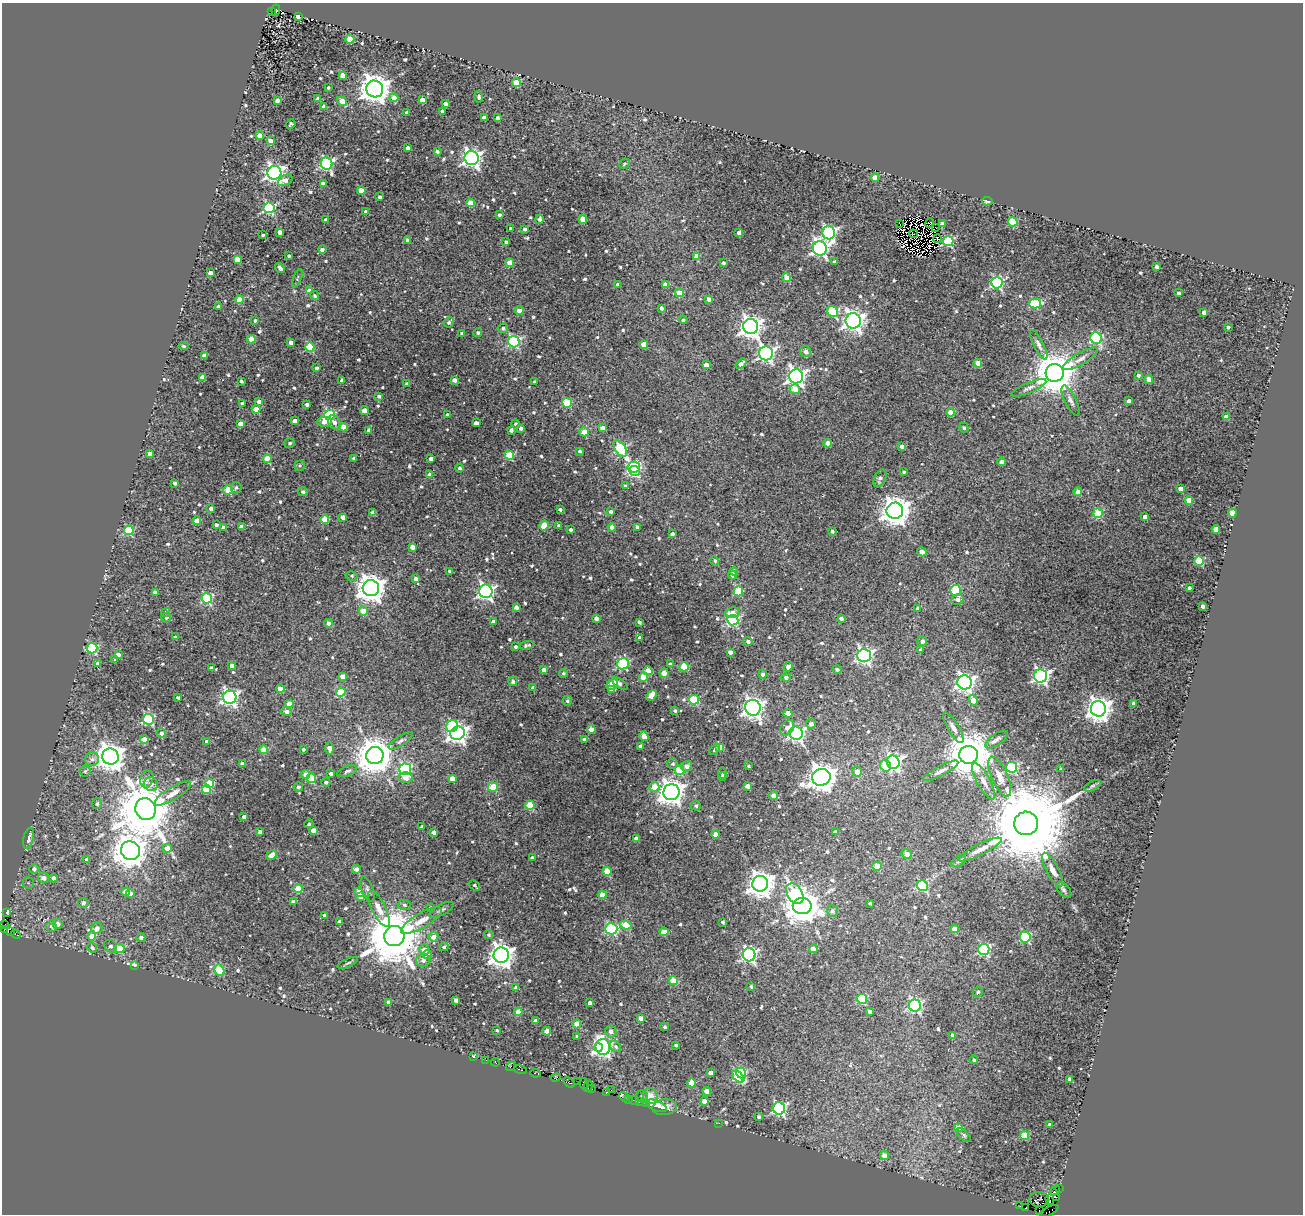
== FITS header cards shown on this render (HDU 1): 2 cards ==
NAXIS1  =                 1301
NAXIS2  =                 1212

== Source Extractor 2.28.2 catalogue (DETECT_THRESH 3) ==
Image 1301 x 1212 px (HDU 1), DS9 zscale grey, 1 PNG px = 1 image px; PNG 1305 x 1216 px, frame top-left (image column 1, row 1212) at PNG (2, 3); each listed source drawn as its Kron ellipse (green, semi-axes under 4 px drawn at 4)
Background 0.0954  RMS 0.017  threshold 0.0507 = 3 sigma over >= 5 px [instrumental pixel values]
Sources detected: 749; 13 with non-positive FLUX_AUTO (blend fragments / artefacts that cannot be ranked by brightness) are neither listed nor drawn; of the other 736, the 500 brightest by FLUX_AUTO listed and drawn (236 fainter detections omitted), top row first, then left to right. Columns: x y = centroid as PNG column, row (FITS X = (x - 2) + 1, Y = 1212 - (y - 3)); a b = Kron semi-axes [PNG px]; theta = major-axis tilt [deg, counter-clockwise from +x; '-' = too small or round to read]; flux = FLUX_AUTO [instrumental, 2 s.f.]
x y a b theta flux
276 10 5 3 - 4.2
271 12 3 2 - 19
298 16 4 3 - 3.5
350 39 4 4 - 35
342 75 4 4 - 10
516 83 4 4 - 34
328 88 3 3 - 1.9
375 89 8 8 - 1600
479 97 6 3 -82 2.8
394 98 4 4 - 7.5
317 99 4 3 - 3.5
277 100 4 3 - 7
422 100 4 4 - 17
342 101 5 4 - 10
445 104 4 3 - 5.3
324 107 4 4 - 9.2
442 111 4 3 - 5.1
407 113 3 3 - 3.5
484 117 4 3 - 6.3
497 118 3 3 - 3.9
291 124 5 4 - 2.1
260 136 4 4 - 22
270 141 4 4 - 11
408 148 4 3 - 4.4
437 151 4 3 - 2.8
472 158 7 7 - 470
327 164 6 5 - 200
624 164 5 4 - 2
274 173 7 7 - 440
875 178 4 4 - 16
285 180 8 5 30 6.8
323 183 4 3 - 4.5
361 190 4 4 - 16
379 197 3 3 - 2.5
987 201 5 3 - 4.1
470 203 4 4 - 24
269 208 5 5 - 130
366 212 4 4 - 4.8
499 215 3 3 - 2.5
539 219 4 4 - 3.8
583 219 4 4 - 20
326 220 3 3 - 3
1013 222 5 4 - 49
899 223 3 2 - 2.8
930 223 5 2 - 2.3
942 224 4 3 - 5.2
936 228 3 2 - 3.1
511 229 3 3 - 3.6
525 229 3 3 - 2.9
280 232 4 4 - 6.8
739 233 4 4 - 5.1
829 233 6 6 - 220
913 234 4 2 - 2
263 235 3 3 - 2.2
937 239 4 2 - 2.3
407 240 4 4 - 4.6
948 241 5 5 - 92
506 242 4 3 - 2.3
820 248 7 7 - 330
322 250 4 4 - 5
289 256 3 3 - 2.2
697 256 4 4 - 15
237 259 4 4 - 16
834 261 3 3 - 2.4
510 263 4 4 - 18
723 263 3 3 - 2.5
1156 267 3 3 - 3.2
280 268 5 3 - 5.9
210 273 4 3 - 7
297 278 10 4 69 2.1
787 278 4 4 - 26
997 283 5 5 - 140
618 284 4 3 - 3.2
666 285 4 4 - 9.8
309 291 4 4 - 15
679 293 4 4 - 22
1178 293 3 3 - 2.4
315 295 5 4 - 2.1
709 299 4 4 - 6
239 300 4 4 - 26
1035 304 6 5 - 65
219 306 4 3 - 3.4
661 308 3 3 - 3.4
519 311 4 4 - 10
832 312 6 5 - 66
1204 312 4 4 - 7
255 320 3 3 - 2.3
683 320 4 4 - 2.8
853 321 8 7 - 640
449 322 5 5 - 2.8
751 327 7 7 - 750
1228 327 3 3 - 2.1
503 328 5 4 - 2.3
478 332 4 4 - 2.1
462 333 3 3 - 2.1
1096 338 6 5 - 120
251 339 4 4 - 19
291 342 4 3 - 5.5
514 342 6 5 - 150
644 344 4 4 - 19
1039 345 16 5 -63 4.7
184 346 5 4 - 2.1
310 347 4 4 - 52
806 351 5 5 - 5.6
766 353 7 7 - 320
204 355 4 4 - 5.6
1080 359 20 6 31 8.6
978 363 4 4 - 13
741 364 6 4 40 7.9
706 365 4 4 - 9.6
316 368 4 4 - 2.9
1055 373 9 9 - 4000
1138 375 3 3 - 3.3
796 376 7 7 - 420
202 377 4 4 - 9.8
1149 379 4 4 - 16
454 380 4 4 - 6.6
241 381 3 3 - 2.7
342 381 4 4 - 7.3
534 382 3 3 - 2
407 384 4 3 - 4.6
1029 388 19 5 23 5.6
795 389 5 5 - 16
379 396 4 3 - 3.8
1071 401 17 5 -64 5.3
1129 401 4 4 - 4.7
259 402 4 4 - 6.7
242 403 3 3 - 4.3
567 403 5 5 - 58
307 404 3 3 - 2.6
256 409 4 4 - 22
364 411 4 4 - 10
950 412 4 4 - 17
330 415 5 5 - 110
447 415 3 3 - 3.9
1226 417 4 4 - 11
295 421 4 4 - 12
325 422 7 5 1 9.4
334 422 8 5 -56 5.6
476 423 4 3 - 6.7
240 424 4 4 - 13
516 424 4 4 - 2.7
343 427 4 4 - 19
521 428 3 3 - 3.4
603 428 4 4 - 10
964 428 5 4 - 2.4
369 430 4 4 - 6
511 430 4 3 - 3.8
584 432 5 4 - 13
290 443 5 5 - 2.9
828 443 4 4 - 11
902 446 4 4 - 5.3
620 449 9 5 -56 110
580 451 3 3 - 2.2
150 454 4 4 - 8.4
509 455 4 4 - 51
354 458 3 3 - 2.8
267 459 4 4 - 32
431 459 4 3 - 6.6
1002 462 4 4 - 7.2
300 465 5 5 - 2.1
634 467 6 5 - 120
460 468 4 4 - 2.9
634 471 5 5 - 96
904 472 3 3 - 2.1
430 475 4 4 - 12
880 478 9 5 67 4.1
175 483 3 3 - 4
625 486 4 4 - 3.7
236 488 6 5 - 2.3
1180 489 4 4 - 6.9
228 490 5 4 - 36
303 492 5 4 - 3.4
1078 492 4 4 - 12
1189 500 4 4 - 18
211 509 4 4 - 5.4
560 509 3 3 - 2.9
611 511 3 3 - 3.2
895 511 8 8 - 1500
373 513 4 4 - 8.9
1098 513 5 4 - 49
1232 513 4 4 - 34
343 517 4 4 - 7.8
1145 517 4 4 - 8
197 520 4 4 - 15
325 520 4 4 - 34
216 525 4 3 - 4
544 525 5 4 - 20
559 525 4 3 - 2.2
224 527 4 3 - 6.3
242 527 4 3 - 5.6
612 527 4 4 - 6.2
637 527 4 4 - 3.6
571 529 3 3 - 2.4
1216 529 4 4 - 16
129 530 5 5 - 55
832 531 3 3 - 2.7
672 534 4 3 - 2.7
412 547 4 4 - 11
922 552 5 4 - 8.5
715 561 5 4 - 2.3
1199 561 5 4 - 61
450 571 4 3 - 3.1
734 571 4 4 - 5.8
732 575 5 4 - 3.8
352 576 6 5 - 2.2
416 579 4 3 - 6.6
371 588 8 8 - 1500
1189 588 3 3 - 2.6
956 590 5 5 - 54
486 591 7 6 - 340
738 591 5 4 - 53
155 592 4 3 - 5.3
207 598 5 5 - 98
958 600 6 5 - 4.1
1203 606 4 4 - 5.4
516 607 4 3 - 5.5
918 609 4 4 - 5.9
363 611 4 4 - 21
166 612 5 4 - 2.2
733 613 7 5 7 8.1
166 617 5 5 - 2.7
596 618 4 4 - 4.7
841 618 4 3 - 4
733 620 5 5 - 130
493 621 4 3 - 5
639 622 3 3 - 2.8
328 623 4 4 - 4.2
175 637 3 3 - 2.4
639 638 4 3 - 3.1
748 641 4 4 - 3.7
922 641 5 4 - 4.4
527 645 7 3 8 2.3
515 647 3 3 - 2.6
92 648 5 5 - 87
920 650 4 3 - 2.9
730 652 4 3 - 5.3
118 655 4 4 - 9
864 656 6 6 - 290
115 660 4 3 - 2.3
98 664 4 4 - 7
623 664 6 5 - 99
670 664 4 3 - 2.9
232 666 4 4 - 5.1
684 667 5 4 - 45
788 667 5 4 - 7.3
211 668 4 3 - 3.9
837 669 4 4 - 2.6
544 670 4 4 - 4.8
648 671 4 4 - 23
563 673 4 4 - 2.2
664 673 5 4 - 17
762 674 4 4 - 3.4
1041 676 6 6 - 300
342 677 4 4 - 11
643 677 4 4 - 25
786 677 5 4 - 3.7
513 681 5 4 - 3
965 682 7 7 - 430
620 684 9 4 -35 4.3
612 685 6 4 44 30
533 688 4 3 - 4
280 689 4 4 - 13
612 689 4 3 - 9.2
341 692 5 4 - 37
651 695 6 4 51 22
178 697 3 3 - 2.1
230 697 6 6 - 330
694 700 5 5 - 61
973 700 5 4 - 19
567 701 5 4 - 2.2
1134 703 4 4 - 6.8
289 704 4 4 - 15
753 708 8 7 - 640
1098 709 7 7 - 970
287 711 5 4 - 4.9
675 711 3 3 - 2.3
788 713 4 4 - 18
148 719 5 5 - 120
811 724 5 4 - 5.3
452 726 6 5 - 73
787 728 8 6 53 7.7
953 728 17 5 -59 6.5
591 729 4 4 - 14
161 733 5 4 - 4.5
457 733 7 6 - 530
796 733 7 6 - 300
644 736 5 4 - 17
144 739 4 4 - 13
584 739 4 3 - 1.9
997 739 13 5 36 4.3
207 741 4 3 - 3.8
401 741 14 5 33 3.6
641 746 4 3 - 4.4
720 747 4 4 - 8.8
329 748 6 4 -85 9.5
303 749 3 3 - 2.7
715 749 6 4 48 2.2
263 750 4 4 - 23
968 755 9 9 - 4700
375 756 9 8 - 2800
110 757 8 8 - 1300
92 759 7 7 - 4
893 762 6 6 - 300
242 763 4 3 - 4.6
673 764 5 5 - 2.8
687 766 5 5 - 6.1
749 766 3 3 - 2
885 766 6 5 - 42
1011 767 5 5 - 120
405 769 6 5 - 150
1061 769 3 3 - 2.1
679 770 5 4 - 49
85 771 5 5 - 2
347 771 10 5 22 2.8
941 771 19 5 28 5.9
857 772 5 4 - 12
330 773 3 3 - 2.9
723 773 5 4 - 2.9
306 775 5 4 - 11
405 777 7 5 3 12
722 777 4 3 - 2.5
821 777 9 8 - 1500
1000 777 21 8 -66 14
311 778 5 4 - 52
452 778 4 4 - 14
147 779 9 6 69 6.7
984 781 20 6 -61 9.2
326 782 4 4 - 3.4
151 784 7 6 - 5.3
209 784 4 4 - 46
747 786 4 4 - 7.6
1092 786 9 5 26 2.6
298 787 4 4 - 3
493 787 5 4 - 45
654 787 5 4 - 24
207 789 5 4 - 31
671 792 8 8 - 990
173 793 21 6 32 11
774 796 4 4 - 16
97 804 5 5 - 2.5
530 805 4 4 - 42
696 806 5 5 - 2.4
145 809 11 10 - 8400
244 817 4 4 - 6.8
1026 823 12 11 - 26000
309 824 4 4 - 2.1
421 827 3 3 - 2
313 830 4 4 - 9.1
260 832 4 4 - 4.8
434 832 4 3 - 5.1
836 832 4 3 - 4.4
716 835 4 4 - 13
29 838 10 5 76 7.9
637 838 4 4 - 8.9
167 848 4 4 - 10
980 850 24 5 26 11
130 851 9 9 - 2300
907 854 5 5 - 8.2
271 855 6 4 31 11
532 858 3 3 - 2.3
87 859 4 4 - 6.2
959 861 8 5 36 2.3
877 866 4 4 - 32
34 869 5 5 - 4.5
356 869 4 4 - 5.3
1053 870 19 6 -63 9.4
607 871 4 4 - 39
43 878 5 5 - 8.3
53 878 4 4 - 7.3
28 883 6 5 - 2.4
760 884 8 8 - 1200
475 885 6 3 -41 2.4
922 886 6 5 - 83
298 889 4 4 - 31
368 889 13 5 -69 3.7
1064 890 9 5 -47 2.6
126 892 4 4 - 13
359 892 5 4 - 22
795 893 11 7 -58 130
130 894 4 4 - 8.1
602 895 4 4 - 15
361 897 4 4 - 9
293 902 4 3 - 5.2
83 903 5 5 - 3.8
870 903 4 3 - 1.9
404 905 7 5 -4 2.4
802 906 9 8 - 2600
430 908 4 3 - 1.9
379 909 20 7 -63 12
441 910 13 5 28 3.4
832 911 6 5 - 3.1
6 912 4 3 - 10
325 915 4 4 - 3.4
339 921 3 3 - 3.2
421 921 23 7 30 15
723 922 3 3 - 2
5 924 3 2 - 5
57 924 5 5 - 7.3
626 925 5 4 - 27
51 926 6 5 - 4.2
97 928 6 5 - 7.3
4 929 3 2 - 15
611 929 6 5 - 120
954 929 4 4 - 11
10 932 3 2 - 2.9
664 932 4 4 - 21
16 934 5 3 - 2
489 935 4 4 - 2.2
92 936 4 4 - 22
394 936 10 10 - 9000
433 937 5 4 - 11
1025 937 5 5 - 93
141 938 4 4 - 4
111 946 7 5 -41 3.8
444 947 4 4 - 2.6
92 948 5 4 - 4.1
119 949 5 4 - 32
813 949 4 4 - 16
984 949 6 5 - 140
424 950 5 5 - 11
427 955 4 4 - 8.6
501 955 8 7 - 880
749 955 6 6 - 260
423 960 7 6 - 4.6
348 963 11 4 25 2.2
134 965 4 3 - 8.5
219 970 6 5 - 57
673 981 4 4 - 30
516 987 4 4 - 3.3
751 987 3 3 - 2
978 992 5 4 - 2.7
862 999 5 5 - 70
456 1000 4 4 - 5.4
388 1002 3 3 - 3.5
590 1003 4 3 - 5
915 1005 6 6 - 170
518 1012 4 4 - 21
870 1012 4 4 - 6.2
640 1018 4 4 - 6.3
536 1021 4 4 - 6.7
577 1024 4 4 - 20
665 1027 4 4 - 2.2
497 1030 3 3 - 2
547 1031 4 4 - 11
611 1031 6 5 - 6.3
953 1035 4 4 - 8.3
577 1036 3 3 - 2.4
676 1045 3 3 - 2
603 1047 8 7 - 410
616 1047 6 5 - 2.7
598 1048 4 4 - 63
473 1057 3 3 - 5.2
486 1060 3 2 - 2.3
974 1060 4 4 - 2.2
495 1062 4 3 - 12
511 1066 5 3 - 21
520 1070 6 3 -17 17
535 1073 5 3 - 33
711 1073 4 4 - 12
741 1073 5 5 - 85
738 1077 7 4 -42 81
556 1078 5 4 - 3.5
1070 1079 4 4 - 5.6
578 1081 2 2 - 2.3
569 1082 6 3 -31 50
692 1083 4 4 - 24
584 1084 6 3 -77 3.8
588 1086 6 3 77 22
592 1089 3 3 - 7.3
611 1090 2 2 - 2.7
707 1091 4 4 - 13
606 1092 3 2 - 2.7
642 1096 6 5 - 3.5
650 1096 8 7 - 14
624 1097 5 3 - 17
628 1099 3 2 - 14
634 1101 5 2 - 6.6
639 1101 3 2 - 9.4
704 1101 4 4 - 12
646 1103 3 2 - 3.2
656 1106 11 5 -21 24
665 1107 12 8 8 9.3
779 1108 6 6 - 190
759 1117 3 3 - 3.1
719 1123 3 2 - 2.5
1050 1125 4 3 - 6.1
959 1128 4 4 - 26
964 1135 8 4 -46 2.3
1025 1136 4 4 - 43
885 1156 4 4 - 12
1059 1189 4 2 - 140
1055 1191 5 2 - 29
1056 1197 3 3 - 55
1050 1199 5 4 - 22
1039 1200 9 7 -3 39
1020 1206 3 2 - 2.3
1026 1208 3 3 - 48
1039 1211 3 2 - 33
1049 1211 10 3 28 510
At the frame edge (FLAGS 8, measured only in part): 1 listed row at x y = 1049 1211
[236 fainter detections neither listed nor drawn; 13 non-positive-flux detections neither listed nor drawn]